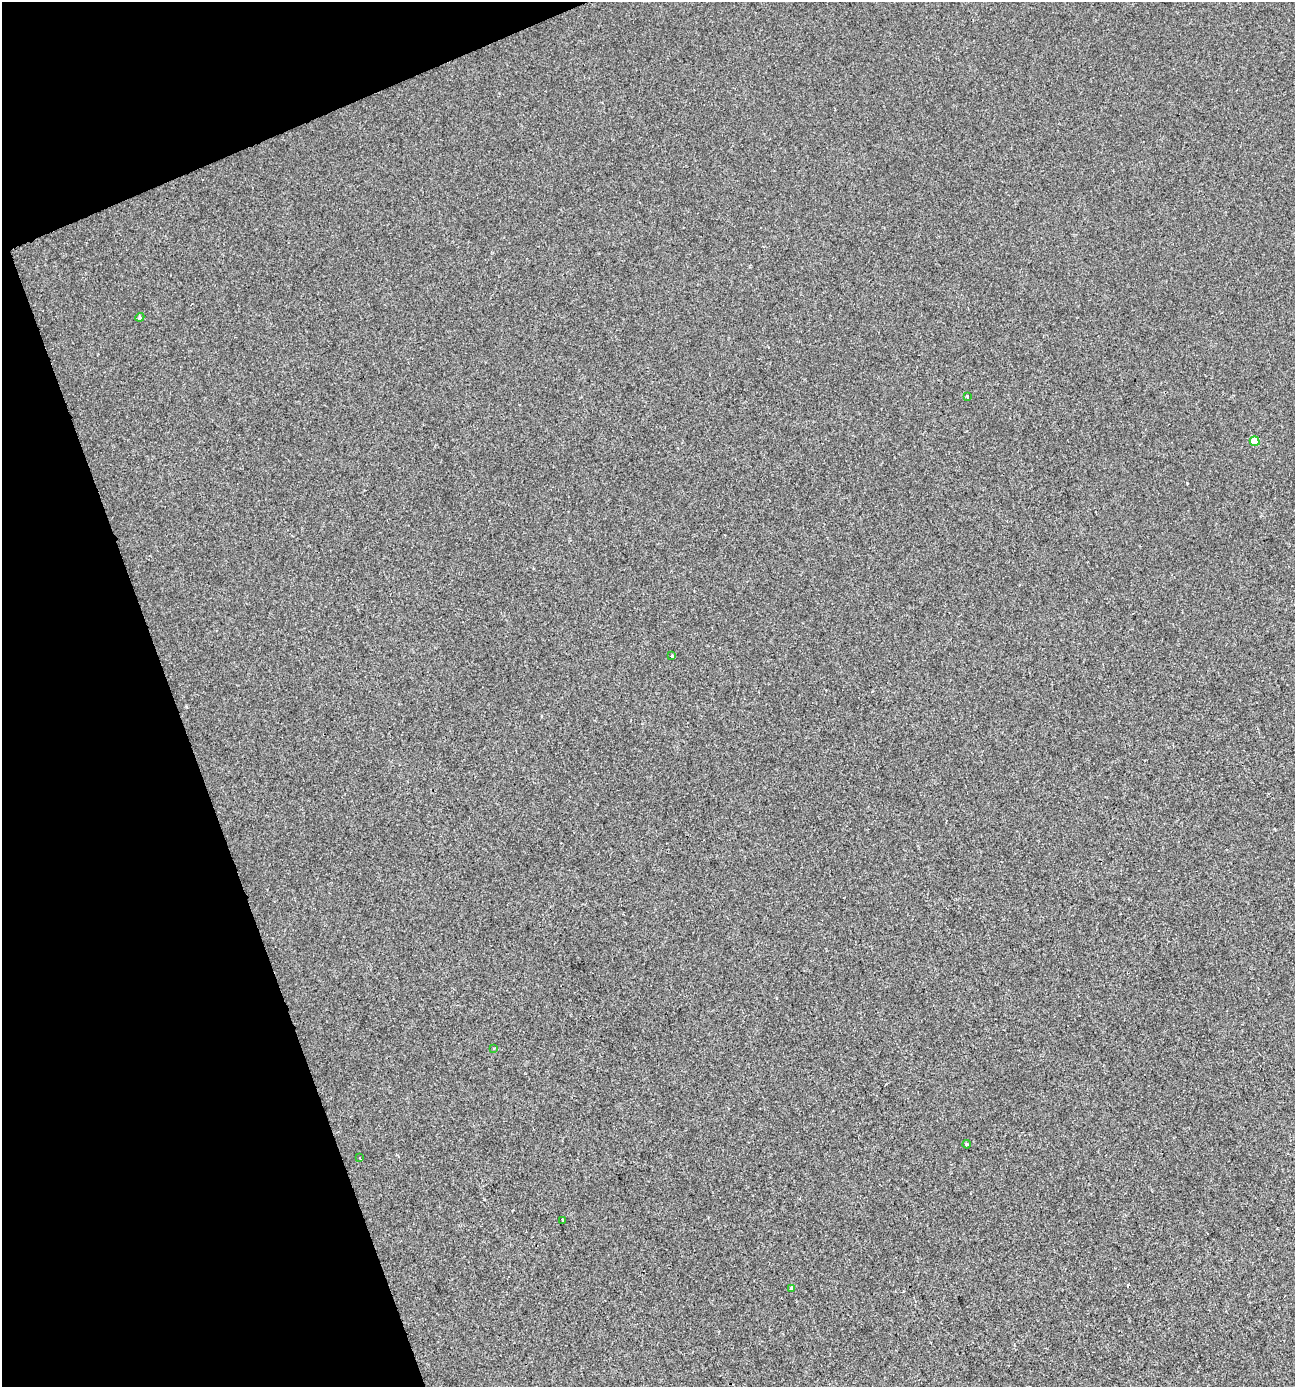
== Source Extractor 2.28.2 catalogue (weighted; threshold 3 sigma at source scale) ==
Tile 5 of 4 x 4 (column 1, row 2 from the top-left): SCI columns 78-1370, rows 2770-4154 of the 5383 x 5538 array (HDU 1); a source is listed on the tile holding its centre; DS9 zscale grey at full resolution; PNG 1297 x 1389 px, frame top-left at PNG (2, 2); each listed source drawn as its Kron ellipse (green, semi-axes under 4 px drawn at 4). Shown black and unused: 18% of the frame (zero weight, under 2 of 3 exposures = <1% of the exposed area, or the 3 px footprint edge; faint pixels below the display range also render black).
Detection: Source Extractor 2.28.2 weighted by HDU 2 'WHT'; one run over the whole footprint, this tile lists its part. Background -1.12e-04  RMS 0.0051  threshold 0.0231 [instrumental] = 3 sigma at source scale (4.5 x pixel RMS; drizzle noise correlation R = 1.50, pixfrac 1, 0.0396/0.0396 arcsec/px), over >= 5 px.
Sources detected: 9; all 9 listed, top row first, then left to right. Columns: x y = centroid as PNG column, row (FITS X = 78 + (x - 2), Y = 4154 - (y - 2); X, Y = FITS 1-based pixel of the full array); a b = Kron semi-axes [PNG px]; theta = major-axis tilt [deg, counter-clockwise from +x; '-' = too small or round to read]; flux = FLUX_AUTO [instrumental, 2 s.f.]
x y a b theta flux
140 317 4 3 - 0.94
967 396 3 3 - 1.7
1255 441 5 4 - 8.9
672 656 3 3 - 1.5
494 1048 3 2 - 0.43
967 1144 4 3 - 0.69
360 1158 2 2 - 0.48
562 1221 3 3 - 1.3
791 1289 3 3 - 2.4